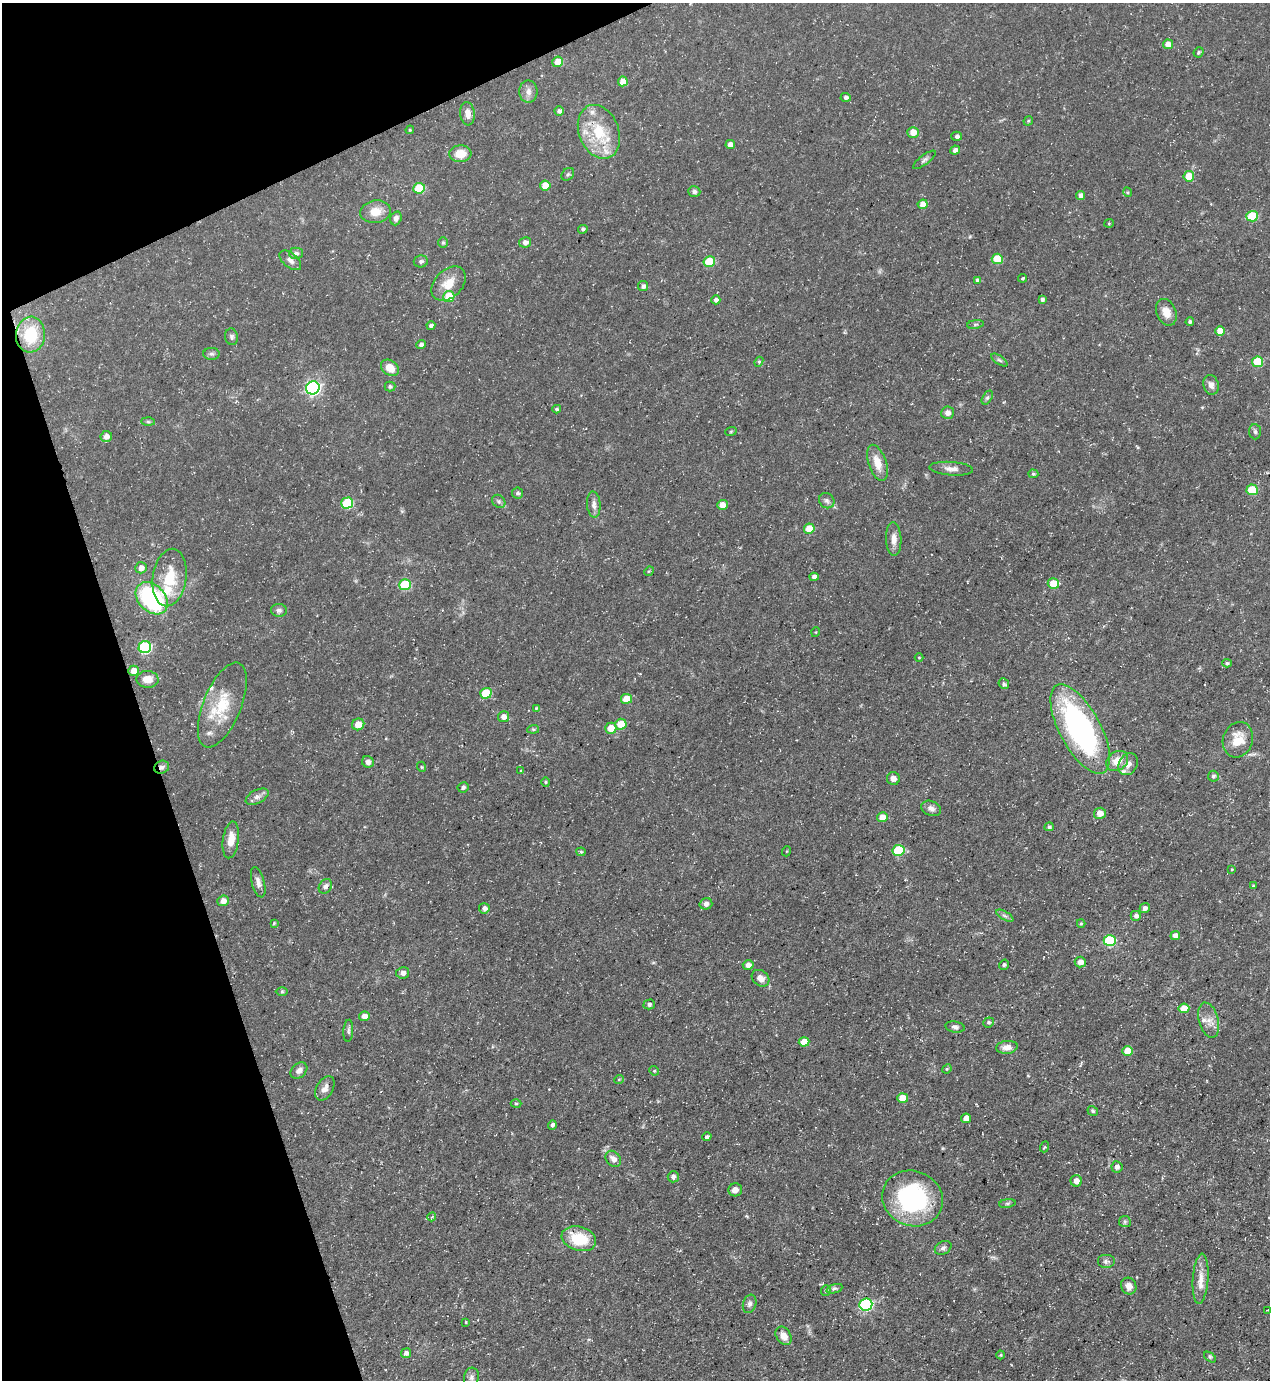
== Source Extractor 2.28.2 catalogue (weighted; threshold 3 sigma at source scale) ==
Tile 5 of 4 x 4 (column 1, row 2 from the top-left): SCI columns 279-1546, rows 2759-4136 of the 5500 x 5515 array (HDU 1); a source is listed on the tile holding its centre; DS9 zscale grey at full resolution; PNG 1272 x 1382 px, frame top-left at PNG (2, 3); each listed source drawn as its Kron ellipse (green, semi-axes under 4 px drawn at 4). Shown black and unused: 17% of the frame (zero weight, under 3 of 5 exposures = <1% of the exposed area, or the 3 px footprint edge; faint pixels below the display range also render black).
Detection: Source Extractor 2.28.2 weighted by HDU 2 'WHT'; one run over the whole footprint, this tile lists its part. Background 0.0362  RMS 0.004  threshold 0.018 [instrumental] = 3 sigma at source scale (4.5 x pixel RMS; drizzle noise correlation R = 1.50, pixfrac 1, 0.05/0.05 arcsec/px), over >= 5 px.
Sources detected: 199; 8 inside a brighter listed object's ellipse — not listed separately; the other 191 listed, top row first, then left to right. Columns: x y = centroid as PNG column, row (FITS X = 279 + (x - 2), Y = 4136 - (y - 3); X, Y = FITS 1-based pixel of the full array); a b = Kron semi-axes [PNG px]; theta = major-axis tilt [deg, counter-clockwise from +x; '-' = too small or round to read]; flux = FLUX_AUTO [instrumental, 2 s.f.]
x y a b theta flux
1168 44 5 5 - 3.3
1199 52 5 4 - 0.7
558 62 5 5 - 5.2
623 81 5 5 - 4.5
528 91 11 9 90 2.2
846 97 5 4 - 1.1
559 111 4 4 - 1.1
467 114 12 7 -84 2.7
1028 121 5 4 - 0.48
410 130 4 3 - 0.42
599 132 28 20 -69 16
913 132 5 5 - 4.5
957 136 5 4 - 0.97
730 145 5 4 - 2.1
955 150 5 4 - 1.6
460 154 11 8 4 5.8
924 160 14 5 38 1.2
568 174 7 5 44 0.82
1189 176 5 5 - 7.3
545 186 5 5 - 6.2
419 188 6 5 - 16
694 192 6 5 - 1.1
1127 192 5 3 - 0.39
1081 196 4 4 - 2.2
923 204 5 5 - 3.9
375 212 15 11 9 5.3
1252 216 6 5 - 16
396 218 7 5 71 1.4
1109 223 5 4 - 0.41
583 229 5 4 - 0.77
443 242 5 5 - 0.58
525 242 6 5 - 1.7
296 253 7 6 - 1.3
997 259 5 5 - 12
290 260 13 7 -40 1.9
421 261 7 6 - 0.93
709 262 6 5 - 13
1023 278 4 3 - 0.42
977 280 4 4 - 0.78
449 284 20 14 45 6.6
643 286 5 5 - 1.4
449 296 5 5 - 11
1042 299 4 4 - 0.95
716 300 4 4 - 1.3
1166 312 14 9 -67 4.1
1190 322 4 4 - 0.85
975 324 8 4 9 0.77
431 325 4 3 - 0.96
1220 331 5 5 - 4.9
30 335 18 14 83 14
232 337 8 6 -80 0.98
421 345 5 4 - 1.1
211 354 8 6 -1 1
999 360 9 3 -33 0.76
759 362 5 4 - 0.57
1258 362 5 5 - 15
390 368 10 7 -37 5
1211 385 10 7 -75 2.1
390 386 5 5 - 0.87
313 388 7 6 - 84
987 398 7 4 58 0.8
557 409 4 3 - 0.76
947 413 6 6 - 2.4
148 422 6 4 -2 0.59
731 431 6 3 20 0.42
1255 432 7 6 - 0.91
106 436 6 5 - 2.1
877 463 18 9 -71 5.5
951 469 22 7 -4 2.7
1033 474 5 4 - 0.61
1252 490 5 5 - 13
518 493 5 5 - 0.93
499 501 7 6 - 0.87
827 501 8 7 - 1.2
347 503 6 5 - 22
594 505 13 7 -85 2
722 505 5 5 - 3.4
809 529 5 5 - 7.6
894 539 17 8 -88 3
141 568 6 5 - 2.5
649 571 5 4 - 0.43
814 577 4 4 - 1.8
169 578 29 17 81 14
1053 584 6 5 - 7.3
405 585 6 5 - 21
152 598 18 13 -46 51
279 610 8 6 -1 1.2
816 632 5 3 - 0.31
145 647 6 6 - 38
919 657 4 3 - 0.32
1227 663 5 4 - 0.77
133 671 5 5 - 3.4
147 679 11 8 -3 3.4
1004 684 5 5 - 0.81
486 693 6 5 - 15
626 699 5 5 - 7.3
222 705 45 19 68 17
536 708 3 3 - 0.38
503 717 5 5 - 2.4
358 724 6 5 - 4.7
621 724 6 5 - 6.1
611 728 5 5 - 5.5
533 729 6 4 5 0.57
1080 729 50 20 -62 90
1238 740 18 14 72 7.8
1117 761 12 9 36 4.8
368 762 6 5 - 1.5
1128 764 11 9 62 2.5
162 767 8 6 22 1.2
422 767 5 3 - 0.38
521 770 4 2 - 0.28
1213 776 5 5 - 0.84
893 778 6 6 - 1.8
546 782 4 4 - 0.46
463 787 5 5 - 0.94
257 797 12 6 27 1.9
931 808 10 7 -23 1.8
1100 813 6 5 - 3.2
882 817 5 5 - 4.2
1049 827 4 4 - 0.68
231 840 18 8 82 4.9
898 850 6 5 - 18
787 851 5 3 - 0.32
581 852 4 4 - 0.58
1232 869 3 3 - 0.4
258 882 15 6 -75 2.1
325 886 8 6 58 1.4
1253 886 4 4 - 0.38
223 901 6 5 - 2.7
706 904 6 5 - 1.9
484 908 5 5 - 1.5
1145 908 5 5 - 1.3
1005 916 10 4 -29 0.98
1136 916 5 5 - 1.5
274 923 4 3 - 0.43
1081 923 4 4 - 0.43
1175 935 5 4 - 2.3
1110 941 6 5 - 32
1080 962 5 5 - 2.6
748 965 5 5 - 2.3
1004 965 5 4 - 0.71
403 973 6 5 - 1.8
761 978 9 7 -38 2.4
282 992 6 4 1 0.55
649 1004 5 5 - 1
1184 1008 5 5 - 5.9
364 1016 5 5 - 2.7
1209 1020 18 9 -74 3.8
989 1022 5 5 - 0.8
955 1027 9 5 -10 1.2
348 1031 11 5 86 1
804 1042 5 4 - 5.9
1007 1047 11 6 7 2.5
1128 1051 5 5 - 7.1
947 1069 5 4 - 0.48
299 1070 9 6 41 1.7
654 1071 5 4 - 0.45
619 1079 5 3 - 0.39
325 1088 13 8 59 2.4
903 1098 5 5 - 6.1
516 1103 5 3 - 0.43
1093 1111 5 4 - 0.84
966 1118 5 4 - 3.9
552 1125 5 4 - 0.99
707 1137 5 4 - 0.95
1044 1147 5 3 - 0.47
613 1159 9 7 -47 2.2
1117 1167 5 5 - 1.2
673 1177 5 5 - 1.2
1076 1181 6 5 - 2.7
735 1190 7 6 - 2.4
912 1198 31 27 -22 52
1007 1203 8 4 8 0.75
432 1217 4 4 - 0.59
1125 1222 6 5 - 0.7
579 1239 17 12 -16 13
943 1248 9 6 27 1.3
1106 1261 9 7 0 1.2
1201 1279 25 7 86 4.4
1129 1286 8 7 - 2.6
834 1289 8 4 20 0.87
826 1290 5 5 - 0.69
750 1304 9 6 71 1.3
866 1304 6 6 - 53
1268 1310 3 2 - 0.3
466 1322 4 4 - 0.34
783 1336 10 7 -57 3
406 1353 5 5 - 1.4
1001 1355 4 4 - 0.42
1210 1357 7 3 -37 0.64
471 1377 9 7 77 1.4
Overlapping masked pixels (flux is a lower limit): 2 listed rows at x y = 30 335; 162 767